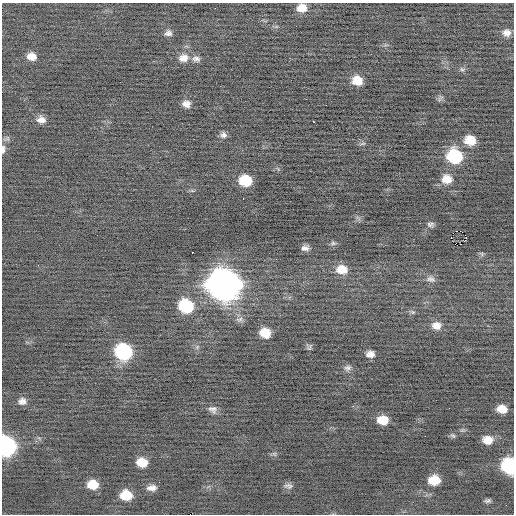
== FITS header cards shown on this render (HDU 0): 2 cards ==
NAXIS1  =                  512 / Axis length
NAXIS2  =                  512 / Axis length

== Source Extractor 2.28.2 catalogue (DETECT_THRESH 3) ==
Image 512 x 512 px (HDU 0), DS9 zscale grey, 1 PNG px = 1 image px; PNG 516 x 516 px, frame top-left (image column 1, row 512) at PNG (2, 3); no overlay
Background -0.0549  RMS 0.72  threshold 2.15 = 3 sigma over >= 5 px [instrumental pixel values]
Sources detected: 64; all 64 listed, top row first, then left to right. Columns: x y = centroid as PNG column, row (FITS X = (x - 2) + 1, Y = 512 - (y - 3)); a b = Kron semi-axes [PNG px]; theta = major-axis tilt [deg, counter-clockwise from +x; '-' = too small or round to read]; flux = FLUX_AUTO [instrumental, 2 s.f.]
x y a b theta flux
215 8 2 2 - 210
302 8 10 8 5 550
168 33 10 8 12 210
507 33 10 8 -7 310
31 56 10 8 -3 440
183 58 14 11 4 470
196 59 11 8 -3 230
462 69 8 5 -12 110
357 80 11 10 - 720
440 98 10 4 42 97
186 104 10 9 - 300
41 120 10 9 - 350
314 122 3 2 - 350
223 135 8 8 - 190
7 139 10 6 23 130
470 140 11 9 -15 870
362 144 10 3 9 80
3 149 11 5 87 190
454 156 12 11 - 3400
447 179 11 10 - 630
245 181 10 9 - 1500
192 191 6 4 -19 67
431 224 8 6 -11 140
460 231 2 2 - 1600
465 235 3 2 - 220
451 237 2 2 - 1200
465 240 3 2 - 150
333 243 8 5 9 120
455 244 2 2 - 110
461 244 2 2 - 280
305 248 8 6 8 220
192 252 3 2 - 580
482 255 7 5 -61 100
38 265 2 2 - 110
342 269 13 10 -8 750
431 279 13 9 -9 250
224 284 15 14 - 74000
186 306 12 10 -23 3100
412 312 7 5 -21 100
239 319 11 6 8 200
436 326 12 10 0 440
265 333 10 8 -22 970
197 347 6 5 - 92
309 347 10 5 58 100
123 352 12 11 - 5200
370 354 8 6 9 290
348 368 10 8 10 180
22 401 10 9 - 280
213 409 12 9 -33 250
502 409 9 7 -6 630
383 420 9 7 -5 820
462 430 9 3 5 81
453 436 8 5 -29 93
488 440 10 8 -4 610
7 446 11 10 - 10000
274 454 7 5 -30 87
142 462 10 8 -6 850
509 466 10 9 - 5800
434 480 10 7 4 1100
92 484 10 8 -4 850
289 486 11 7 -10 190
151 488 10 6 3 300
126 495 10 8 -5 1100
488 501 8 5 7 120
At the frame edge (FLAGS 8, measured only in part): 4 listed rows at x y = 302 8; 3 149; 7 446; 509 466